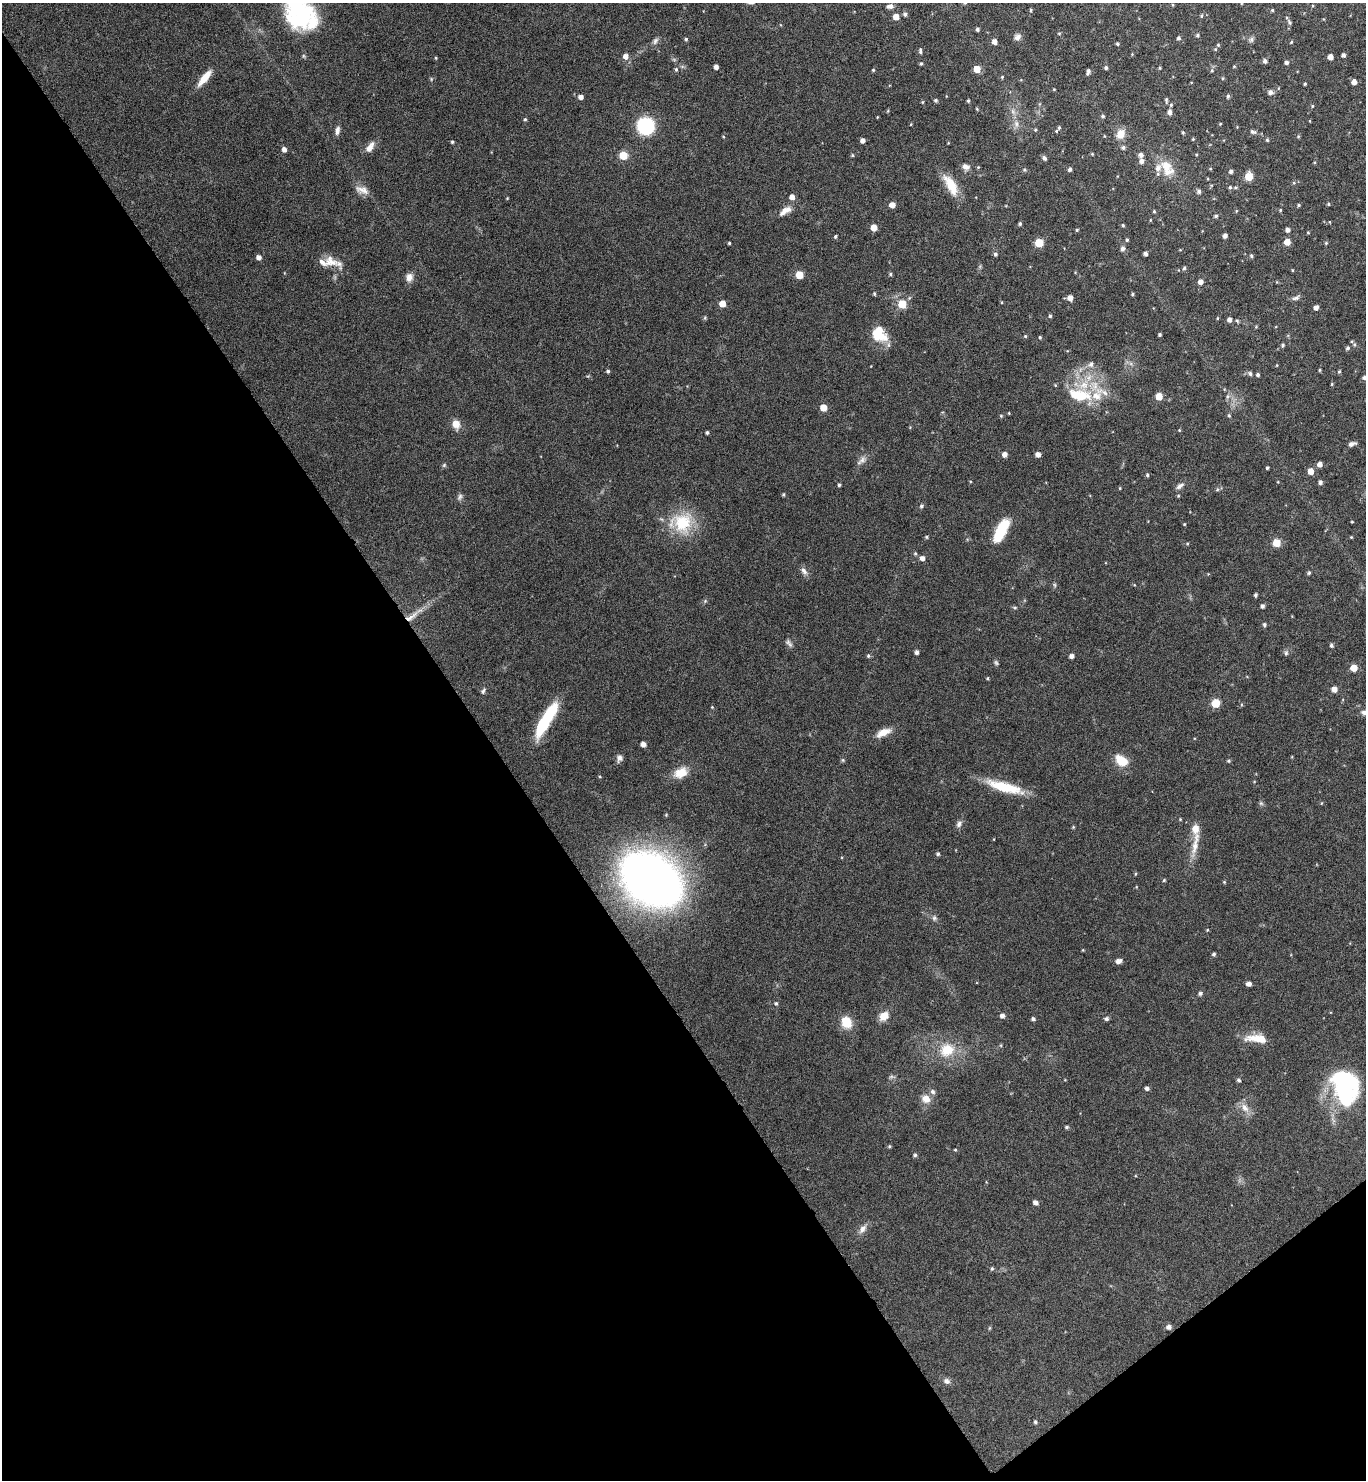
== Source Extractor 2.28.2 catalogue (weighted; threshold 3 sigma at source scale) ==
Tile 14 of 4 x 4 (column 2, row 4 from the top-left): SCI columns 1524-2887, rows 6-1483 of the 5914 x 5919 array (HDU 1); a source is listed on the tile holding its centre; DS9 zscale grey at full resolution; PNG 1368 x 1482 px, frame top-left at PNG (2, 3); no overlay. Shown black and unused: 39% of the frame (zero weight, under 4 of 8 exposures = <1% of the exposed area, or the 3 px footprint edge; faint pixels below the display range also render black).
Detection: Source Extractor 2.28.2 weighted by HDU 2 'WHT'; one run over the whole footprint, this tile lists its part. Background 0.0784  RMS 0.0045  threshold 0.0183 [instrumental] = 3 sigma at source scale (4.09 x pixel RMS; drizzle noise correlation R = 1.36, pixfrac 0.8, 0.05/0.05 arcsec/px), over >= 5 px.
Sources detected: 277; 1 too faint to see at this stretch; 4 inside a brighter object's white glare — not listed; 7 inside a brighter listed object's ellipse — not listed separately; the other 265 listed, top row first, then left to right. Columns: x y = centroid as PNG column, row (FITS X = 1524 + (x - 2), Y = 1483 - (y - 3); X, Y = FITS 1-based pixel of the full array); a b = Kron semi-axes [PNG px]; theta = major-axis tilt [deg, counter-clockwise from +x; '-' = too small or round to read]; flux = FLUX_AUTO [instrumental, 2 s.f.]
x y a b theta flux
1172 5 4 3 - 0.35
890 6 8 6 5 1.5
298 10 41 28 -75 51
1031 10 5 3 - 0.46
1272 10 4 3 - 0.49
905 14 5 5 - 1
1201 16 5 3 - 0.45
896 17 5 5 - 3.7
1290 22 6 4 -65 0.69
977 29 4 3 - 0.91
1197 35 5 5 - 0.65
1017 37 10 7 59 1.8
1178 38 5 4 - 0.9
686 39 4 4 - 0.56
1251 40 8 6 74 0.98
655 41 10 6 61 1.3
994 42 5 4 - 2.3
1291 42 4 4 - 0.4
1117 44 4 4 - 0.62
1218 45 5 4 - 0.47
920 51 7 4 -89 0.81
1343 55 4 4 - 1.3
304 56 6 4 -71 0.54
625 56 5 5 - 2.3
1330 57 4 4 - 2.7
436 58 5 3 - 0.37
1265 61 5 4 - 1.4
1286 62 4 4 - 1.3
921 64 5 4 - 0.54
1234 66 5 3 - 0.32
716 67 4 4 - 1.7
1106 68 4 4 - 0.79
1160 68 4 3 - 0.44
676 69 6 4 77 0.72
977 69 5 5 - 6.2
873 70 4 4 - 0.51
1212 70 5 5 - 0.52
1088 71 6 4 74 1.1
1002 77 4 3 - 0.38
205 78 20 7 51 6.5
1354 82 5 4 - 2.4
1305 84 3 3 - 0.52
1054 89 3 3 - 0.34
1270 92 7 6 - 1.4
1228 96 5 4 - 0.64
581 97 5 4 - 1.8
935 100 4 4 - 0.73
1166 100 6 4 88 0.62
968 101 4 3 - 0.52
922 102 5 3 - 0.39
1171 105 6 5 - 0.72
1312 106 5 4 - 0.41
977 109 4 3 - 0.37
1169 112 5 4 - 1.7
1103 116 4 4 - 0.64
525 119 5 4 - 0.57
1016 124 9 6 -87 1.8
1220 124 4 3 - 0.34
645 126 12 12 - 33
1059 128 5 4 - 0.6
337 130 12 5 79 1.7
1035 130 5 3 - 0.4
1183 132 4 3 - 0.52
1253 132 9 6 -15 1.1
1121 134 12 10 62 4.6
723 136 4 3 - 0.33
1298 136 5 5 - 0.46
1193 139 4 4 - 0.39
862 140 4 4 - 1.8
1267 140 5 4 - 0.53
452 142 4 4 - 0.53
370 147 15 7 56 3.1
1123 147 5 5 - 0.91
284 149 5 4 - 1.9
1092 154 4 4 - 0.36
623 155 5 5 - 12
852 155 5 4 - 0.46
1141 155 5 5 - 1.8
1044 158 6 4 -49 1.1
1141 161 6 5 - 1.6
966 167 9 7 -22 1.9
978 167 4 4 - 0.41
1167 168 27 15 -56 9
1070 169 5 4 - 0.93
1210 169 5 3 - 0.35
1024 170 5 3 - 0.48
1231 171 5 4 - 1.1
1249 177 5 5 - 11
1294 183 6 4 0 0.55
951 185 28 11 -60 8.9
1230 187 5 5 - 0.64
1235 188 6 3 1 0.51
362 190 19 9 -18 3.3
1199 191 6 5 - 1.2
792 197 5 5 - 2.5
507 198 3 3 - 0.31
1328 204 4 3 - 0.54
892 205 5 5 - 3.1
1299 205 4 4 - 0.57
1280 210 4 4 - 0.38
785 211 19 8 33 3.6
1154 211 4 4 - 0.46
1216 216 5 4 - 0.8
1150 220 5 3 - 0.31
1330 222 4 3 - 0.26
1020 224 4 4 - 0.76
1123 225 4 3 - 0.54
874 228 5 5 - 4.8
1077 230 4 3 - 0.49
1287 230 5 4 - 1.6
1308 233 5 3 - 0.36
1225 236 4 4 - 1.6
835 237 4 3 - 0.61
1127 240 4 3 - 0.6
1287 242 5 5 - 4.5
729 243 3 3 - 0.44
1039 243 5 5 - 14
1326 243 4 4 - 0.54
1122 249 6 6 - 1.1
1145 253 4 4 - 1.3
995 254 5 4 - 0.85
1251 256 5 4 - 0.7
258 257 5 4 - 1.8
330 261 23 12 -28 5.9
1184 268 5 4 - 0.65
1292 270 4 3 - 0.33
890 274 5 4 - 0.58
799 275 5 5 - 8.3
409 277 11 8 74 2.6
1200 282 5 4 - 2.3
874 294 5 4 - 0.54
1132 294 4 3 - 0.55
1070 298 5 5 - 2.7
1296 298 11 5 21 1.2
722 304 5 5 - 5
902 304 5 5 - 13
1316 307 4 4 - 2
1050 316 4 4 - 0.6
1217 318 5 3 - 0.36
1229 320 5 5 - 1.6
879 333 19 15 -57 11
1159 335 4 3 - 0.65
1025 336 4 4 - 0.44
1040 337 4 3 - 0.54
1283 345 5 4 - 0.72
1348 348 5 5 - 0.86
1091 364 8 7 - 1.5
1277 365 4 3 - 0.29
1320 370 4 3 - 0.44
608 371 4 4 - 0.74
1339 371 5 4 - 0.56
1250 374 6 5 - 0.93
1258 375 4 4 - 0.86
1364 378 4 4 - 0.82
1332 384 5 3 - 0.41
1081 396 21 15 6 13
1159 396 5 5 - 7.3
1228 396 8 5 72 1.1
823 407 5 5 - 5.5
1229 415 5 4 - 0.56
1001 416 4 4 - 0.46
456 424 10 8 -66 4.1
1179 430 4 3 - 0.36
707 432 4 3 - 0.63
1352 444 9 5 16 1.4
1004 454 5 5 - 2.1
1038 454 4 4 - 2.3
861 460 16 6 40 2
1320 464 5 4 - 2.3
444 465 6 5 - 0.64
1267 468 3 3 - 0.54
1311 471 5 5 - 4.2
1147 475 5 5 - 0.57
1320 482 5 4 - 1.1
839 485 4 3 - 0.64
1180 486 11 6 32 1.6
1120 488 4 3 - 0.33
1217 489 5 5 - 0.6
783 494 4 3 - 0.53
1178 496 5 4 - 0.41
460 497 10 5 64 1.1
921 506 5 4 - 0.8
1352 522 3 3 - 0.35
682 523 31 27 10 18
1184 524 4 3 - 0.36
1001 530 26 10 63 14
927 537 5 4 - 0.51
1351 537 3 3 - 0.39
1187 543 5 3 - 0.42
1276 543 5 5 - 9.7
915 553 5 4 - 0.54
922 558 5 5 - 1.8
804 571 11 7 -53 1.7
1309 573 5 4 - 0.65
1055 585 6 4 -88 0.56
1255 595 4 3 - 0.8
1262 606 5 4 - 1
1015 607 6 4 0 0.5
411 616 24 6 35 4.9
1264 624 5 4 - 0.69
790 644 9 6 -42 1.2
1331 646 4 4 - 0.87
917 652 4 4 - 1.3
1286 653 7 5 89 0.84
868 656 5 5 - 0.67
1071 656 4 4 - 1.5
1354 668 5 5 - 6
987 678 4 3 - 0.4
1334 689 5 5 - 2.9
483 691 8 5 57 0.97
1216 703 5 5 - 13
712 707 3 3 - 0.34
1365 712 9 5 7 1.8
543 724 27 10 65 21
883 732 19 8 26 4.6
643 744 4 4 - 2.1
619 758 9 7 74 1.6
843 760 5 5 - 0.58
1122 761 13 9 -35 8.8
1229 761 5 4 - 0.56
681 773 19 12 27 6.1
1005 787 42 10 -16 15
1261 803 6 6 - 0.71
1180 819 4 4 - 0.37
959 824 9 6 57 1.4
1073 827 5 4 - 0.4
1195 843 39 7 78 6.3
938 854 5 4 - 0.71
1135 874 5 3 - 0.37
651 879 39 28 -35 420
1164 880 4 4 - 0.48
1224 882 4 4 - 0.42
934 918 7 6 - 1
1207 930 4 3 - 0.35
1083 950 4 3 - 0.34
1214 954 4 4 - 0.81
1118 961 7 5 16 2.2
1249 984 4 4 - 2
1200 993 6 5 - 1
776 1003 5 5 - 0.72
884 1016 12 10 40 4.3
1002 1016 5 5 - 1.5
1033 1019 4 4 - 0.98
1106 1019 5 4 - 1
846 1022 14 11 -66 7.4
1257 1038 27 9 -4 7.7
947 1050 21 18 26 11
891 1077 7 4 19 0.74
1239 1080 5 4 - 0.82
1346 1087 37 24 15 31
1147 1088 5 4 - 1.1
933 1092 8 6 -47 1.1
926 1099 11 9 -39 3.8
1245 1108 14 9 -58 3.4
1067 1127 5 4 - 0.69
889 1146 5 4 - 0.53
955 1150 4 3 - 0.39
915 1155 5 4 - 0.72
1035 1202 5 4 - 1.7
862 1229 12 7 53 2.4
992 1269 5 4 - 0.57
1168 1327 5 5 - 1.6
989 1328 6 3 71 0.41
946 1381 10 7 -31 1.6
1035 1422 5 4 - 0.67
Overlapping masked pixels (flux is a lower limit): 1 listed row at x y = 411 616
Isophote crosses this tile's border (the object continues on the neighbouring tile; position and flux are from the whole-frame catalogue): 2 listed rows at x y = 298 10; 1365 712